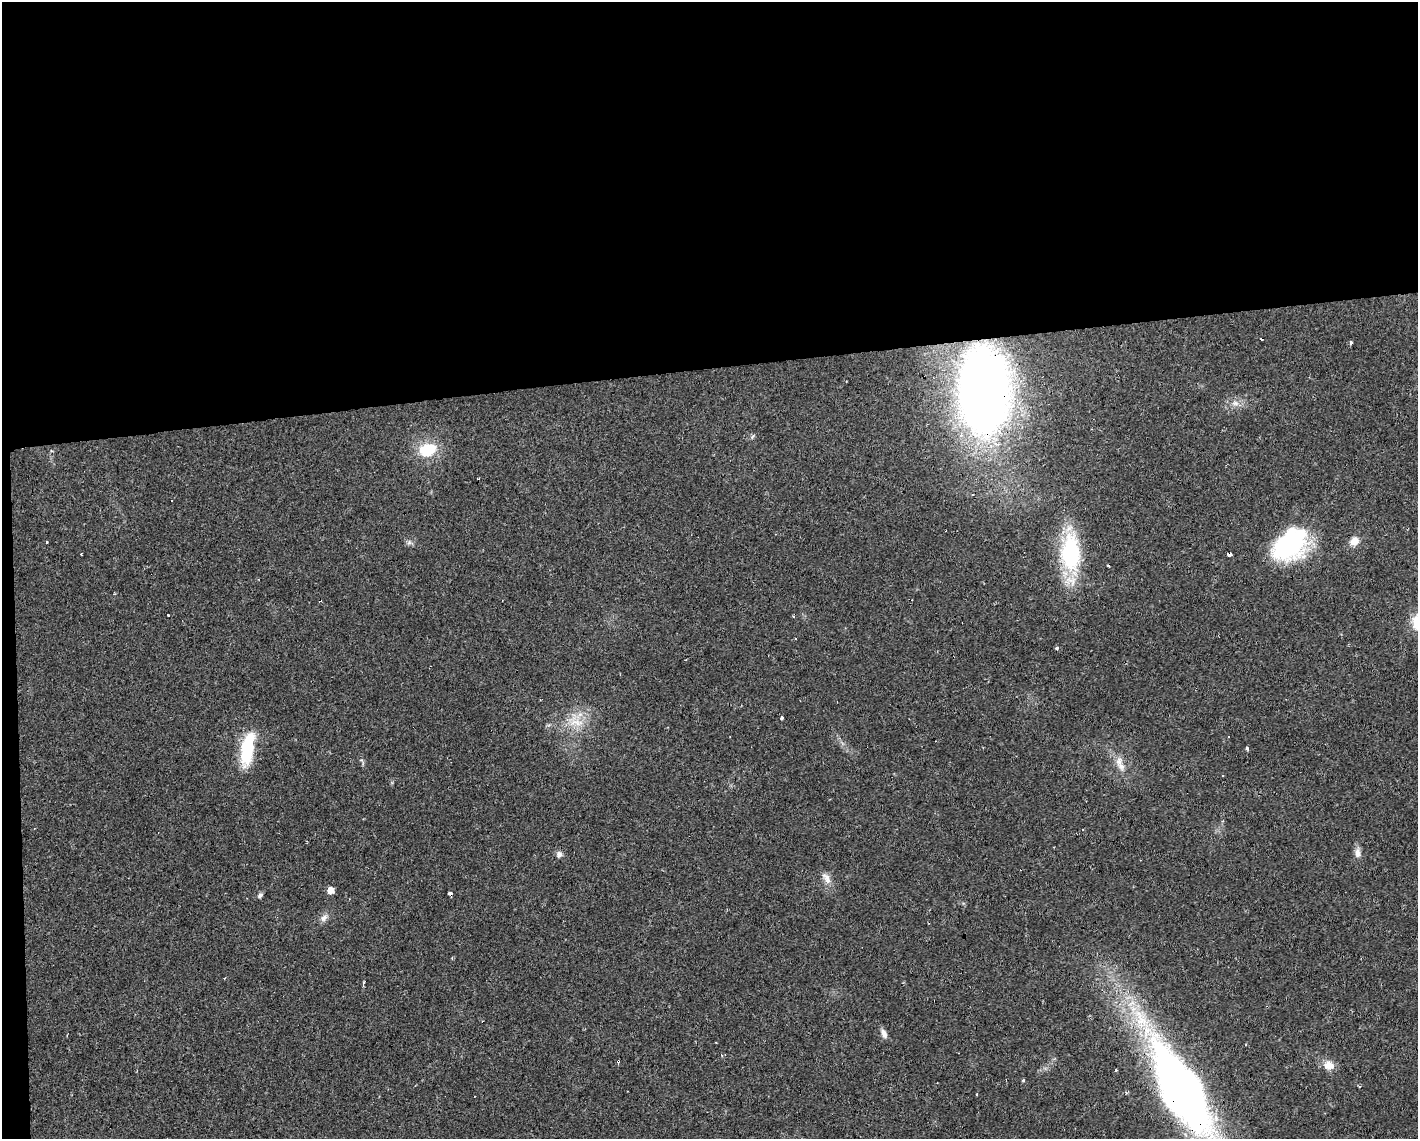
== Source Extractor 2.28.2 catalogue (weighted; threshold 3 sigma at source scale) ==
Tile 1 of 3 x 4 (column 1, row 1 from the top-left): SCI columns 47-1462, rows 3412-4548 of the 4298 x 4548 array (HDU 1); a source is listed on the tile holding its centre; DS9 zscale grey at full resolution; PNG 1420 x 1141 px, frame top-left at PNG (2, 2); no overlay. Shown black and unused: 33% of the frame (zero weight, under 2 of 3 exposures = <1% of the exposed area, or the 3 px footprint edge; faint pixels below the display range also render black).
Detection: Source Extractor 2.28.2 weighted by HDU 2 'WHT'; one run over the whole footprint, this tile lists its part. Background 0.0253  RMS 0.0033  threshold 0.0147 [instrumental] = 3 sigma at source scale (4.5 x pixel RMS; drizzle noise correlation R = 1.50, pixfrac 1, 0.0396/0.0396 arcsec/px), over >= 5 px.
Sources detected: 50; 1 inside a brighter object's white glare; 15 cosmic-ray / hot-pixel residue — not listed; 1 inside a brighter listed object's ellipse — not listed separately; the other 33 listed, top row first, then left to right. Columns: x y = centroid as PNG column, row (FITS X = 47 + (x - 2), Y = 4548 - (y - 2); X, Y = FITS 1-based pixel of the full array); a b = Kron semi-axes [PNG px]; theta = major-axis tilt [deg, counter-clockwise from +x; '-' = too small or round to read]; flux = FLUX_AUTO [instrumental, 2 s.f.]
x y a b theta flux
1350 343 4 3 - 4
984 392 62 38 -88 300
1235 403 11 7 -1 1.9
752 436 8 3 71 0.45
428 450 17 13 15 12
172 500 3 2 - 0.51
1354 541 12 10 35 2.7
46 542 3 3 - 3
409 543 7 4 20 0.74
1289 543 33 26 40 45
1070 553 37 19 -87 35
1229 554 4 3 - 12
1109 566 3 2 - 0.48
167 615 3 3 - 0.66
794 616 3 3 - 0.39
1057 648 4 3 - 1.4
781 718 4 3 - 0.93
576 722 25 12 -15 6.5
248 748 42 14 80 16
1247 749 4 4 - 0.82
1119 761 14 8 71 2.4
1358 853 13 7 -85 1.9
559 854 8 7 - 1.3
827 878 17 8 -60 2.4
331 890 6 5 - 2.8
450 893 4 3 - 2.5
260 895 8 5 46 0.81
324 918 11 8 46 1.6
884 1033 12 6 -64 1.5
1329 1065 13 11 -13 3.3
1116 1070 3 3 - 2.2
1023 1080 4 4 - 0.33
1181 1089 114 39 -60 230
Overlapping masked pixels (flux is a lower limit): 4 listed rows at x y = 984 392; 1229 554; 450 893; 1181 1089
Isophote crosses this tile's border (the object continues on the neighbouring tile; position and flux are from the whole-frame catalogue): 1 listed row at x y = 1181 1089